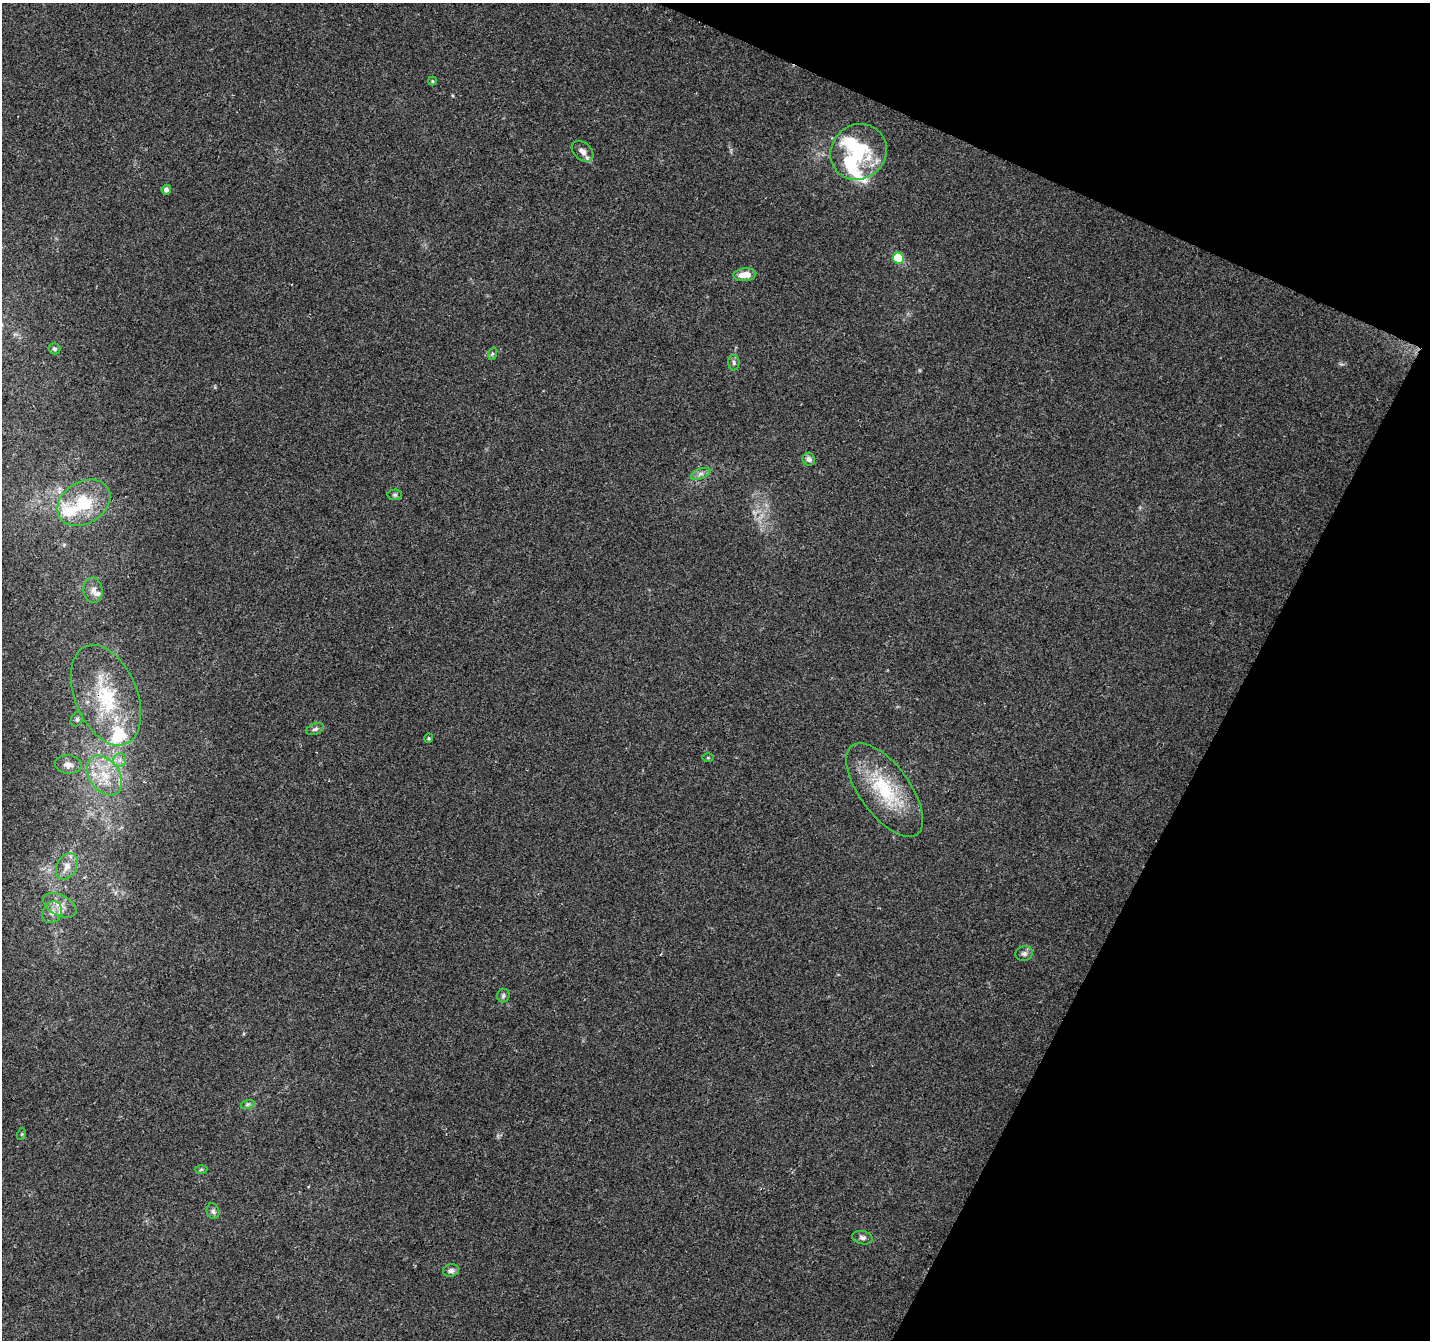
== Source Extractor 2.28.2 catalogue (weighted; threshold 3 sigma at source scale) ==
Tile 8 of 4 x 4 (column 4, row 2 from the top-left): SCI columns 4283-5710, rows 2881-4218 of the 5720 x 5825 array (HDU 1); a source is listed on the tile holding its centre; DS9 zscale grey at full resolution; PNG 1432 x 1342 px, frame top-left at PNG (2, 3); each listed source drawn as its Kron ellipse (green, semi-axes under 4 px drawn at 4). Shown black and unused: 21% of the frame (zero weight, under 2 of 3 exposures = <1% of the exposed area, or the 3 px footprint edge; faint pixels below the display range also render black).
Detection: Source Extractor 2.28.2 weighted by HDU 2 'WHT'; one run over the whole footprint, this tile lists its part. Background 0.0704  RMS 0.0063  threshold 0.0286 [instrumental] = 3 sigma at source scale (4.5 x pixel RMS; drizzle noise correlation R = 1.50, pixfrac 1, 0.0396/0.0396 arcsec/px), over >= 5 px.
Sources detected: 42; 2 inside a brighter object's white glare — neither listed nor drawn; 6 inside a brighter listed object's ellipse — not listed separately; the other 34 listed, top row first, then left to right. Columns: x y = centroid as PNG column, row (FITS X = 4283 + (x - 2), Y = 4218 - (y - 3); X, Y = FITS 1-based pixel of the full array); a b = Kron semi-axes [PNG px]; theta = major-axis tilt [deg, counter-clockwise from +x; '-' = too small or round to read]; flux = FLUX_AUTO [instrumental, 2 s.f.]
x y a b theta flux
432 81 4 4 - 0.61
583 151 12 8 -42 3.9
858 152 29 27 42 44
166 190 5 4 - 2.4
898 258 5 5 - 26
745 275 11 6 4 7.1
54 349 6 5 - 1.3
492 354 6 4 72 0.82
734 363 8 5 -90 1.5
809 459 6 6 - 2.8
701 474 10 5 21 2.2
395 495 7 5 3 1.2
84 503 28 21 32 29
93 590 12 9 -85 3.9
106 695 53 31 -68 51
77 719 8 6 63 1.6
315 729 9 5 23 1.6
429 738 4 4 - 0.73
708 758 6 4 0 0.59
120 760 7 6 - 2.6
68 764 13 9 -5 4.6
104 775 22 15 -55 18
885 790 55 25 -54 44
67 866 14 10 62 5.4
60 905 18 10 -27 6.9
52 912 11 9 56 4.4
1024 953 9 7 13 2.1
503 996 6 6 - 1.5
248 1104 7 4 18 1.2
22 1134 6 4 71 0.68
201 1169 6 4 2 0.87
213 1211 8 6 -74 1.9
862 1238 10 6 -13 2
451 1271 8 6 12 2.1
Overlapping masked pixels (flux is a lower limit): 1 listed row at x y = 106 695